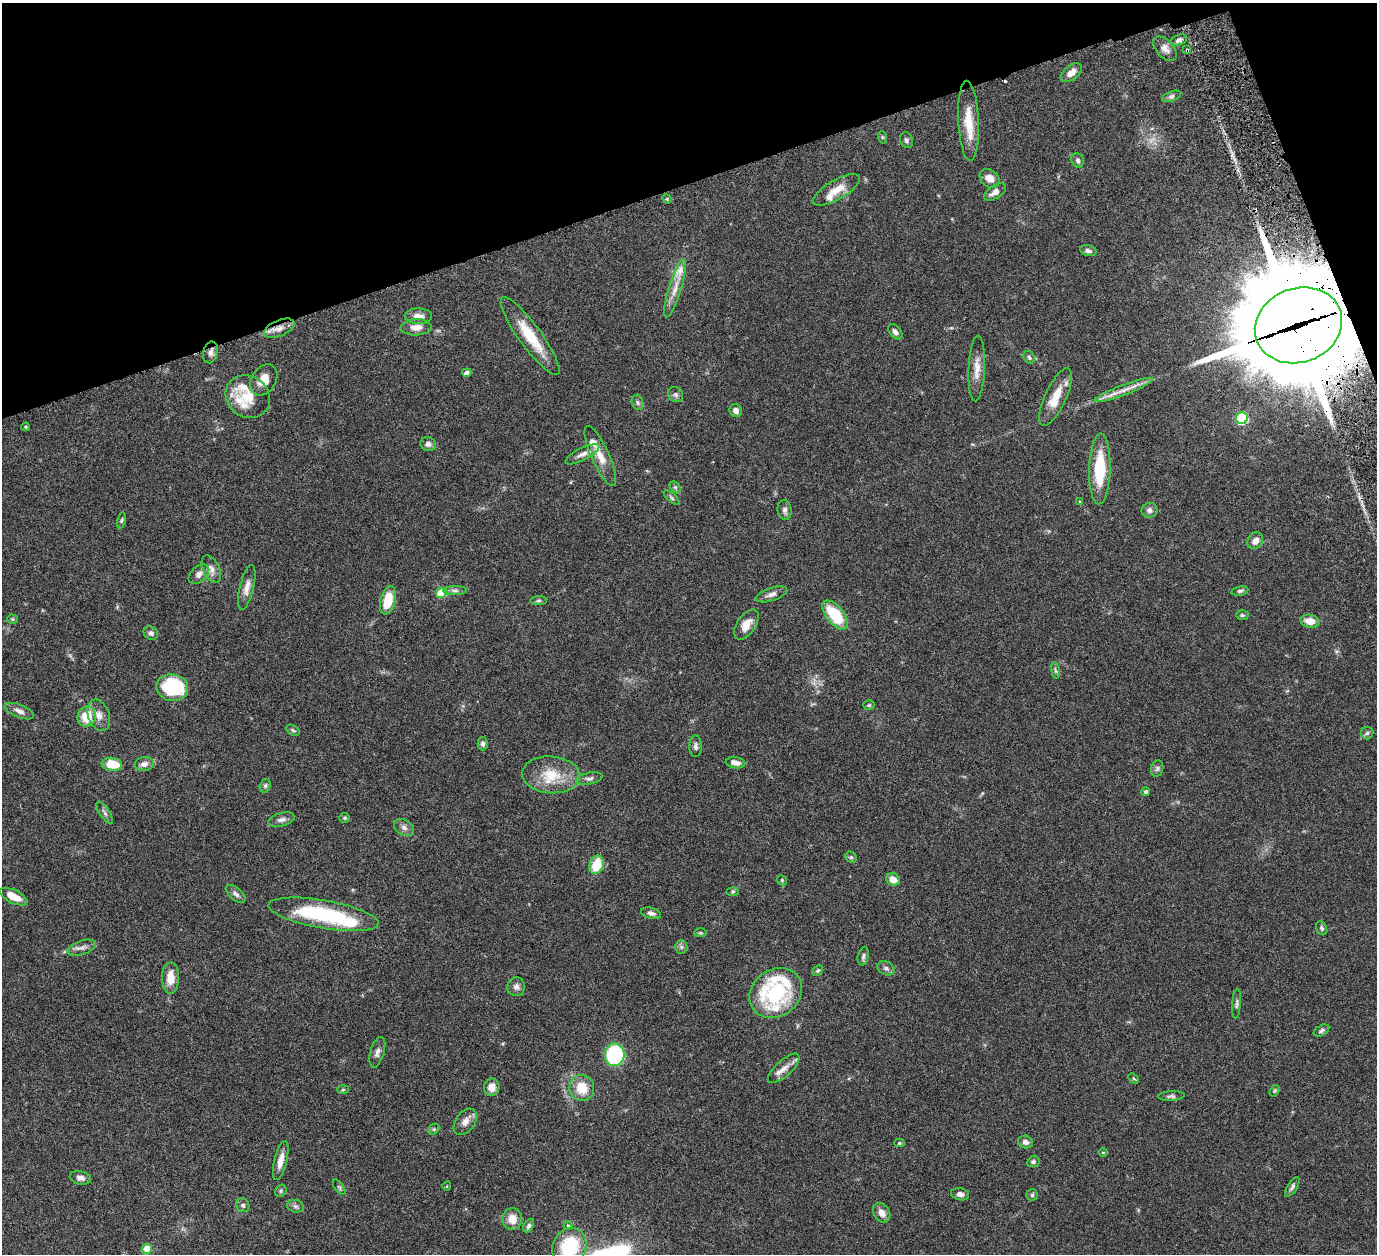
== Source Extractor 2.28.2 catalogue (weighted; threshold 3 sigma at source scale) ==
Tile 3 of 4 x 4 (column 3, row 1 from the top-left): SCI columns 2815-4189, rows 4077-5328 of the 5680 x 5541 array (HDU 1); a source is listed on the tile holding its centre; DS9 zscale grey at full resolution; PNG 1379 x 1256 px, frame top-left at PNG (2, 3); each listed source drawn as its Kron ellipse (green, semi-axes under 4 px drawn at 4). Shown black and unused: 16% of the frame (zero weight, under 3 of 6 exposures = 5% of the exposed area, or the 3 px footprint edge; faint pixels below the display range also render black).
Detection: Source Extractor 2.28.2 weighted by HDU 2 'WHT'; one run over the whole footprint, this tile lists its part. Background 0.0534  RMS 0.0027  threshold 0.0112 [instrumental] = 3 sigma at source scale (4.09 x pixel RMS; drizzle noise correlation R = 1.36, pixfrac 0.8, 0.05/0.05 arcsec/px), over >= 5 px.
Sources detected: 144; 1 too faint to see at this stretch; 1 cosmic-ray / hot-pixel residue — neither listed nor drawn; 8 inside a brighter listed object's ellipse — not listed separately; the other 134 listed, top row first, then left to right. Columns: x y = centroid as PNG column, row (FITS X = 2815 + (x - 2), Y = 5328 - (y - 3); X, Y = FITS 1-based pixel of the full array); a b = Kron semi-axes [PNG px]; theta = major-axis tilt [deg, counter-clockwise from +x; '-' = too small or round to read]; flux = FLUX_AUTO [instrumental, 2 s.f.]
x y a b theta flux
1179 40 9 5 18 0.78
1165 49 14 8 -47 1.6
1187 50 4 3 - 0.27
1071 73 12 7 39 1.8
1171 96 10 5 20 0.68
968 121 40 10 -87 6.1
882 137 6 4 -71 0.32
906 140 8 6 -67 0.64
1078 160 7 6 - 0.63
990 178 11 8 -39 2.2
836 190 27 9 30 4
995 192 12 6 32 1.7
667 199 5 4 - 0.28
1088 251 8 5 -12 0.89
675 289 30 6 73 3.1
419 316 13 8 -1 2
1298 325 44 37 20 5900
416 327 15 8 2 2.3
279 328 16 8 23 2
895 332 9 5 -51 0.97
530 336 47 11 -54 8.5
210 352 11 7 78 1.3
1029 357 7 5 -58 0.5
977 368 33 8 87 3
467 373 5 4 - 0.97
264 380 17 12 58 2.9
1124 390 31 5 21 2.8
676 395 8 7 - 0.79
248 397 23 20 -36 6.3
1055 397 31 10 65 5.3
638 403 7 5 -73 0.56
736 410 7 6 - 1.2
1242 418 6 6 - 20
26 427 4 3 - 0.28
428 444 8 7 - 0.99
582 454 19 6 27 1.6
600 456 33 9 -66 3.7
1100 469 35 10 88 12
675 487 6 5 - 0.45
672 498 10 4 -41 0.46
1080 502 4 3 - 0.3
785 510 10 7 -81 0.95
1150 510 8 7 - 0.93
121 520 8 4 79 0.39
1255 541 9 7 54 1.5
211 569 15 8 -65 1.5
199 574 12 7 42 1.2
247 588 23 7 76 2.1
455 590 12 4 0 0.74
1240 591 8 4 11 0.53
441 593 5 5 - 9.1
771 594 16 6 19 1.3
388 600 14 7 76 6.4
538 601 8 4 0 0.47
835 615 17 9 -50 10
1242 615 6 5 - 0.41
12 619 5 4 - 0.3
1310 621 9 6 -8 2.8
746 625 17 9 57 2.8
151 633 8 6 -37 0.69
1055 671 8 4 -81 0.48
172 688 16 13 -11 19
869 705 5 4 - 0.34
19 711 15 6 -22 1.3
99 715 16 10 -70 2.1
87 717 10 9 - 6
293 730 7 4 -30 0.43
1367 733 6 6 - 0.53
483 744 6 5 - 0.61
695 746 11 6 -89 0.83
736 763 10 5 -8 1.5
112 764 10 6 -6 5.7
144 764 9 7 10 1.4
1157 769 8 6 74 0.67
551 775 29 18 -4 7.5
589 778 13 6 12 0.93
265 786 7 5 74 0.48
1146 792 4 4 - 0.48
105 813 13 5 -57 0.77
345 818 5 4 - 0.3
281 820 13 6 14 1.1
404 828 11 7 -32 1.1
851 857 6 5 - 0.43
596 865 9 7 69 7.1
893 879 7 6 - 2.5
782 880 5 4 - 0.34
733 892 6 4 0 0.38
236 894 12 6 -41 0.93
14 897 15 6 -26 3.4
651 913 10 5 -14 0.91
324 914 56 14 -10 23
1322 928 7 5 -64 0.47
700 933 6 3 0 0.32
681 947 6 6 - 0.62
82 948 15 7 19 1.3
863 956 9 5 78 0.64
886 968 9 6 -29 0.89
818 970 6 4 43 0.38
170 978 15 8 90 3.6
516 987 9 8 - 1
776 993 28 23 37 25
1237 1004 15 3 86 0.6
1321 1031 8 5 29 0.58
377 1052 16 7 73 1.1
615 1055 11 10 - 23
784 1068 20 8 42 2.3
1134 1078 6 4 -43 0.32
492 1087 8 7 - 2.2
582 1088 13 12 - 5.2
343 1090 6 3 2 0.26
1275 1091 6 4 55 0.34
1171 1096 13 5 3 0.68
465 1122 14 9 54 1.8
434 1129 6 4 44 0.38
1025 1142 7 6 - 1.1
899 1143 5 4 - 0.33
1103 1152 5 3 - 0.21
281 1160 20 6 77 2.4
1033 1162 6 5 - 0.53
80 1178 11 6 -12 1.1
447 1186 4 3 - 0.19
339 1187 9 4 -54 0.48
1292 1187 11 5 57 0.67
281 1191 6 5 - 0.46
960 1194 9 6 -9 0.99
1032 1195 5 5 - 0.43
243 1205 7 6 - 0.6
295 1206 8 6 -16 0.65
882 1213 10 8 -59 2
512 1219 11 10 - 2.8
529 1225 7 4 62 0.64
568 1225 4 4 - 0.28
569 1247 19 16 61 16
147 1249 5 5 - 5.3
Overlapping masked pixels (flux is a lower limit): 4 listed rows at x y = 1187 50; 968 121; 1298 325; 279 328
Isophote crosses this tile's border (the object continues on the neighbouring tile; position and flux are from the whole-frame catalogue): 1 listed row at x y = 569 1247